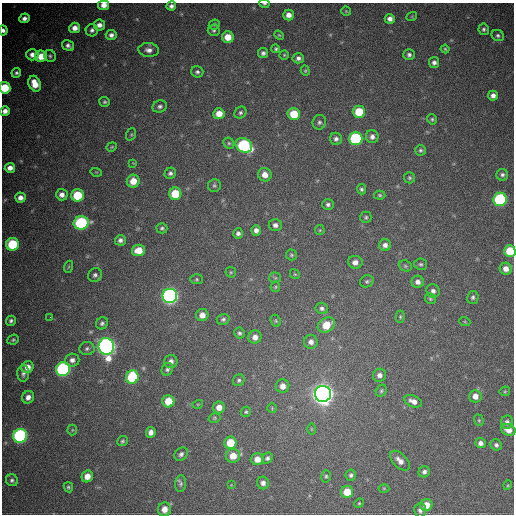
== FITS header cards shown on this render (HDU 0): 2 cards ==
NAXIS1  =                  512
NAXIS2  =                  512

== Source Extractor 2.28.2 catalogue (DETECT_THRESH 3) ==
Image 512 x 512 px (HDU 0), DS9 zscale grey, 1 PNG px = 1 image px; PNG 516 x 516 px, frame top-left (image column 1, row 512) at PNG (2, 3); each listed source drawn as its Kron ellipse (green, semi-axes under 4 px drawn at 4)
Background 896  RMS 25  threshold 73.9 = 3 sigma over >= 5 px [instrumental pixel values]
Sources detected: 171; all 171 listed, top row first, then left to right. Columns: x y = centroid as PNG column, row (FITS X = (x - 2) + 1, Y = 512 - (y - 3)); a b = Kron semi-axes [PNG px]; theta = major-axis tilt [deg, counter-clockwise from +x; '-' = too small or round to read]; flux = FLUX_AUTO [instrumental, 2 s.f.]
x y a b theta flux
264 4 5 3 - 2.6e+03
104 5 5 4 - 1.3e+04
171 6 5 4 - 5.4e+03
346 11 5 4 - 1.7e+03
289 15 5 5 - 1.0e+04
412 16 5 3 - 1.6e+03
24 18 5 4 - 7.9e+03
390 19 5 5 - 8.0e+03
214 24 6 5 - 2.3e+03
99 25 5 5 - 8.3e+03
75 28 5 5 - 1.2e+04
484 29 5 5 - 3.7e+03
3 30 5 4 - 5.8e+03
92 30 6 6 - 5.1e+03
214 30 6 5 - 3.1e+03
111 35 5 5 - 6.4e+03
279 35 5 4 - 2.0e+03
498 35 6 5 - 3.5e+03
228 37 6 5 - 2.3e+04
68 46 6 5 - 5.7e+03
276 49 4 4 - 2.5e+03
445 49 4 4 - 2.2e+03
149 50 10 7 -6 9.6e+03
263 53 5 5 - 4.8e+03
32 55 6 5 - 9.7e+03
284 55 4 4 - 1.9e+03
409 55 5 5 - 4.9e+03
41 56 6 5 - 2.5e+04
50 56 6 5 - 3.4e+03
298 58 6 5 - 5.4e+03
434 62 5 5 - 6.1e+03
305 71 5 4 - 2.0e+03
197 72 6 5 - 4.1e+03
16 73 5 4 - 4.0e+03
35 84 8 6 -67 2.3e+04
5 88 6 5 - 5.7e+04
493 96 5 5 - 7.9e+03
105 102 5 5 - 3.1e+03
160 106 7 6 - 4.9e+03
5 111 5 5 - 9.6e+03
359 112 6 6 - 5.0e+04
240 113 6 5 - 3.7e+03
219 114 6 5 - 1.9e+04
294 114 6 6 - 4.4e+04
432 119 5 5 - 2.9e+03
319 122 7 6 - 4.9e+03
131 134 6 5 - 2.3e+03
372 137 6 6 - 7.1e+03
356 138 7 6 - 1.6e+05
336 139 6 6 - 5.6e+03
229 143 6 5 - 3.1e+03
244 145 8 7 - 1.9e+05
112 147 5 4 - 2.0e+03
420 150 5 5 - 3.3e+03
133 163 4 4 - 1.3e+03
10 168 5 5 - 9.9e+03
96 172 6 3 -17 1.7e+03
170 173 6 5 - 4.1e+03
265 175 7 6 - 1.4e+04
502 175 6 6 - 4.4e+03
410 178 5 5 - 3.0e+03
133 181 6 6 - 2.4e+04
214 185 6 6 - 3.3e+03
361 189 5 4 - 3.4e+03
175 194 6 6 - 5.0e+04
62 195 6 5 - 8.5e+03
77 195 6 6 - 6.2e+04
380 195 5 4 - 2.5e+03
20 198 5 5 - 8.6e+03
500 199 6 6 - 1.9e+05
328 204 6 5 - 4.1e+03
366 217 6 5 - 2.9e+03
81 223 7 6 - 2.0e+05
275 225 6 6 - 6.5e+03
162 228 5 5 - 3.4e+03
256 230 5 5 - 6.7e+03
320 230 5 5 - 2.0e+03
238 233 5 5 - 5.3e+03
120 240 5 5 - 5.9e+03
13 244 6 6 - 8.9e+04
385 245 6 6 - 7.8e+03
138 250 6 5 - 2.4e+04
510 251 6 6 - 4.9e+04
291 255 5 5 - 2.6e+03
355 262 7 6 - 9.5e+03
421 264 6 5 - 3.3e+03
405 266 7 5 -22 2.9e+03
68 267 6 4 70 1.9e+03
506 269 6 6 - 1.3e+04
231 272 6 5 - 2.5e+03
295 274 5 4 - 1.9e+03
95 275 7 6 - 4.7e+03
275 278 5 5 - 2.5e+03
197 279 6 5 - 2.6e+03
367 281 7 6 - 3.5e+03
418 282 6 6 - 7.7e+03
275 287 5 5 - 2.3e+03
433 291 7 6 - 6.3e+03
170 296 7 7 - 6.4e+05
473 297 6 5 - 4.0e+03
430 299 6 5 - 2.6e+03
322 308 6 5 - 4.6e+03
202 315 6 6 - 1.3e+04
50 317 3 2 - 2.4e+03
400 317 6 4 -89 2.3e+03
223 319 6 5 - 3.9e+03
11 321 5 4 - 3.9e+03
276 321 6 5 - 2.5e+03
465 322 6 3 -19 1.6e+03
102 323 6 6 - 4.4e+03
326 325 9 7 33 3.2e+04
239 333 5 5 - 3.7e+03
255 337 7 6 - 1.1e+04
13 340 6 5 - 2.8e+03
311 342 7 7 - 8.3e+03
106 346 8 7 - 9.6e+05
87 348 7 6 - 4.5e+03
72 360 7 6 - 7.5e+03
171 361 7 6 - 7.2e+03
28 367 6 5 - 1.5e+04
63 369 7 7 - 3.0e+05
167 369 6 5 - 3.8e+03
23 373 8 6 87 5.7e+03
379 375 7 6 - 7.7e+03
132 377 7 6 - 1.1e+05
239 380 6 5 - 3.5e+03
283 386 7 6 - 1.1e+04
381 391 6 5 - 2.9e+03
505 391 5 5 - 2.2e+03
323 394 8 8 - 1.5e+06
475 396 6 6 - 1.2e+04
28 397 6 6 - 9.3e+03
168 401 6 6 - 3.8e+04
413 401 9 5 -23 1.0e+04
198 404 5 3 - 1.5e+03
219 407 6 6 - 1.4e+04
272 408 5 5 - 2.0e+03
246 412 5 5 - 2.7e+03
214 418 6 4 15 2.3e+03
479 420 6 4 -70 2.3e+03
507 422 7 6 - 5.3e+03
311 429 6 4 -90 1.8e+03
72 430 5 5 - 2.0e+03
508 430 7 5 -22 1.4e+04
151 432 5 5 - 8.1e+03
20 436 7 7 - 3.2e+05
122 441 5 5 - 2.9e+03
230 443 6 6 - 4.1e+04
480 443 5 5 - 7.2e+03
496 445 6 5 - 4.7e+03
181 454 7 6 - 4.9e+03
233 456 7 7 - 2.3e+04
267 458 6 5 - 4.3e+03
257 459 6 6 - 1.3e+04
400 461 12 7 -45 1.1e+04
424 472 6 5 - 5.2e+03
351 475 5 5 - 4.2e+03
87 476 6 5 - 1.7e+04
326 476 6 5 - 2.6e+03
12 480 6 5 - 4.4e+03
263 483 6 6 - 7.4e+03
181 484 8 5 84 3.9e+03
231 485 3 3 - 1.0e+03
508 485 5 3 - 1.5e+03
68 487 5 4 - 2.6e+03
384 488 5 3 - 1.6e+03
347 492 6 6 - 3.3e+04
359 503 5 4 - 2.1e+03
426 505 6 6 - 1.9e+04
164 509 7 6 - 1.6e+04
420 510 7 6 - 6.5e+03
At the frame edge (FLAGS 8, measured only in part): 6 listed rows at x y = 264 4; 104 5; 3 30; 5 88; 5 111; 510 251